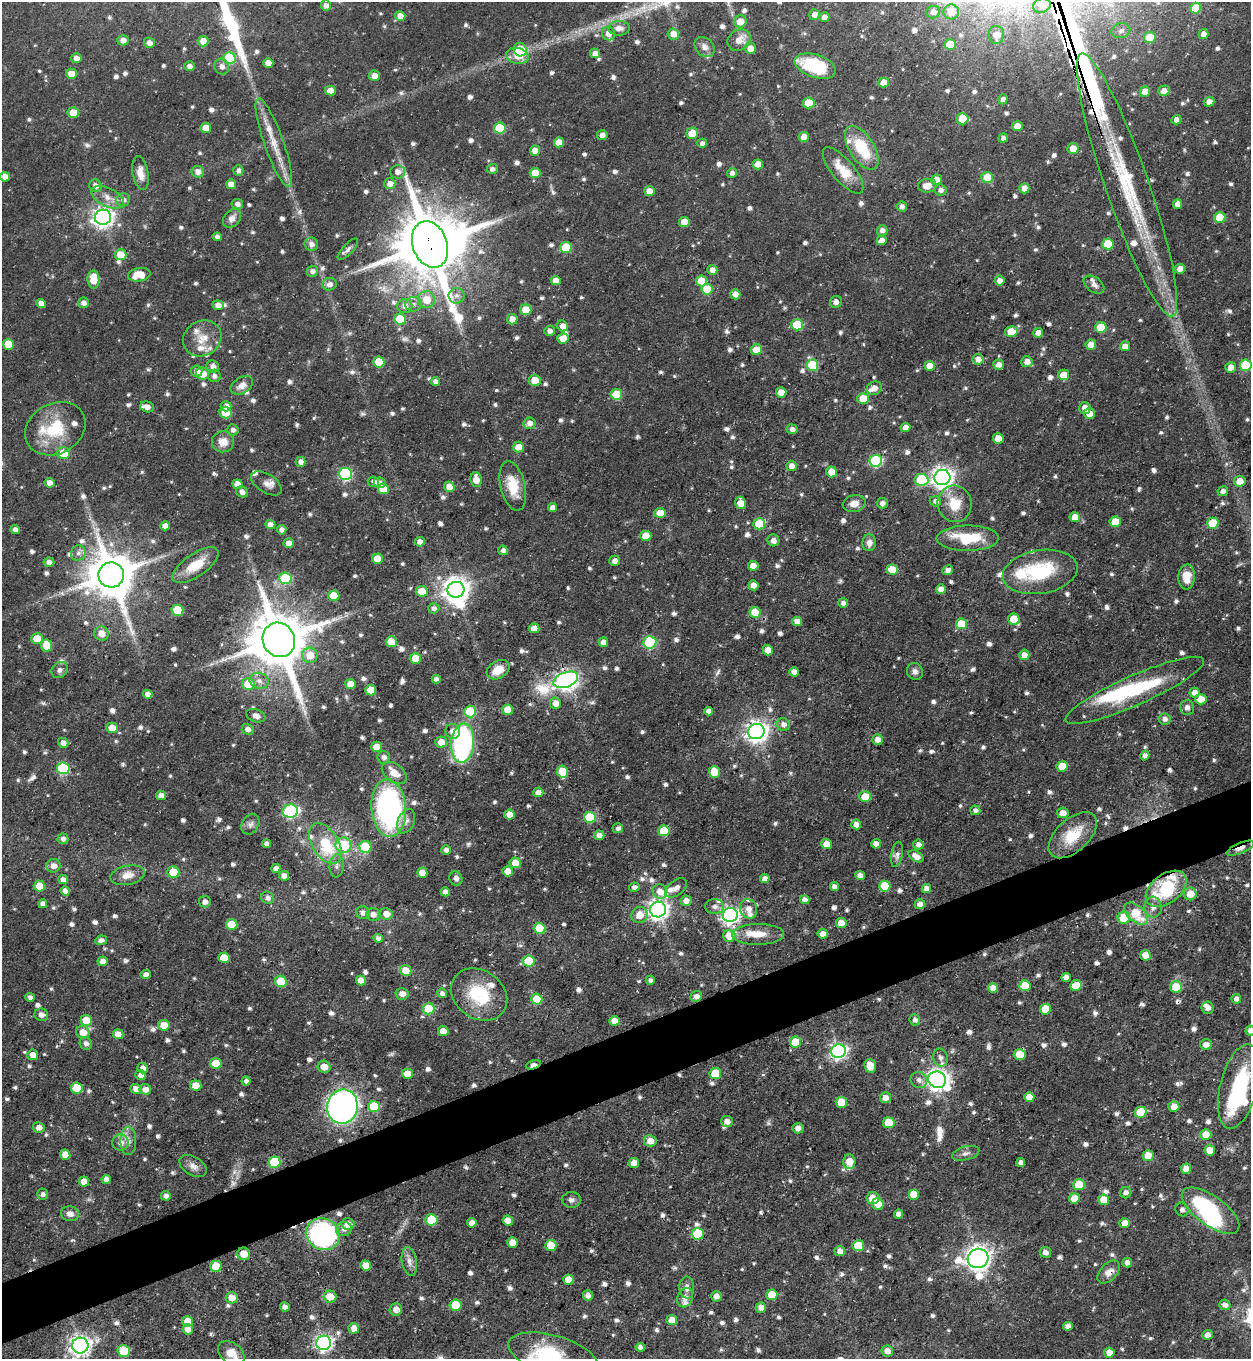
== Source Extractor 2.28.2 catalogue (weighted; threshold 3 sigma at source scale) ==
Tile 7 of 4 x 4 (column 3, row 2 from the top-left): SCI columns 2772-4020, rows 2716-4072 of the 5415 x 5430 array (HDU 1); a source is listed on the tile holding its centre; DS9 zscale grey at full resolution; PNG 1253 x 1361 px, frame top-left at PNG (2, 2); each listed source drawn as its Kron ellipse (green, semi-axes under 4 px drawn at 4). Shown black and unused: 5% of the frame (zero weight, under 3 of 5 exposures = <1% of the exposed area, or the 3 px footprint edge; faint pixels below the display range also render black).
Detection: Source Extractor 2.28.2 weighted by HDU 2 'WHT'; one run over the whole footprint, this tile lists its part. Background 0.0433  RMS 0.004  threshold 0.0181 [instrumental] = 3 sigma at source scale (4.5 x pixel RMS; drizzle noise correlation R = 1.50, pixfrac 1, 0.05/0.05 arcsec/px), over >= 5 px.
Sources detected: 1005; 4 too faint to see at this stretch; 9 inside a brighter object's white glare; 3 cosmic-ray / hot-pixel residue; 2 long thin detections or spike segments (spike, bleed or trail) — neither listed nor drawn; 31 inside a brighter listed object's ellipse — not listed separately; of the other 956, all 500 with FLUX_AUTO >= 1.5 (the completeness limit of this list) listed and drawn (456 fainter detections not listed), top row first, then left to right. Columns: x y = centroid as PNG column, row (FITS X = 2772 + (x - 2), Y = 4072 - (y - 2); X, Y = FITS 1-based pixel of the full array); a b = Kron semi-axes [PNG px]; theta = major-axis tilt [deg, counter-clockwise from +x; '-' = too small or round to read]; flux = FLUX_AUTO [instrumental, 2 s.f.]
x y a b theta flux
326 5 5 5 - 1.9
1042 5 9 7 22 1.9
1195 8 5 5 - 11
933 12 7 6 - 2.3
951 12 8 7 - 5.5
814 15 5 5 - 1.9
400 16 5 5 - 3.7
824 17 5 4 - 2.7
740 21 6 6 - 5
619 28 11 7 1 2.6
1121 31 9 7 16 1.5
608 33 7 6 - 3
673 34 6 5 - 4
1203 34 5 5 - 2.5
996 35 9 8 - 5.3
1150 37 6 5 - 9.7
123 40 5 5 - 2.4
739 40 12 10 35 4.5
203 41 5 5 - 4.8
149 43 5 5 - 2.4
950 45 5 5 - 12
704 47 11 9 -45 2.4
750 48 5 5 - 3.8
520 50 7 6 - 15
595 53 5 4 - 2.9
517 56 11 8 -12 4.4
76 58 5 5 - 2.6
229 58 6 6 - 31
268 63 5 5 - 4.4
189 66 5 5 - 1.8
222 66 8 7 - 2.2
815 66 21 11 -19 26
71 74 5 5 - 5.2
374 76 5 5 - 3.3
883 82 5 5 - 4.7
330 91 5 5 - 4.4
1164 91 6 5 - 3.2
1145 92 5 5 - 4.4
1003 99 5 4 - 1.7
1209 102 5 5 - 2.7
809 103 6 5 - 9.1
73 113 5 5 - 6.4
962 119 6 5 - 8.1
1176 120 5 4 - 2.4
1017 126 5 5 - 4.9
206 128 5 5 - 6.1
500 128 6 5 - 18
692 133 6 5 - 9.9
602 135 5 5 - 1.8
804 137 5 5 - 4.7
1003 138 5 4 - 1.8
559 142 5 5 - 4.4
274 143 47 9 -71 9.7
702 143 5 4 - 1.7
862 148 24 12 -58 18
1073 148 6 5 - 5.5
535 150 5 5 - 3.7
758 164 5 5 - 5.1
492 169 5 5 - 1.5
238 170 5 5 - 1.7
843 170 28 11 -50 9.9
198 172 6 6 - 3
398 172 7 7 - 2.6
140 173 17 8 -81 4.2
535 173 5 5 - 7
732 173 5 5 - 1.6
5 177 5 5 - 2.9
987 178 6 5 - 11
937 180 5 5 - 4.1
231 184 5 5 - 4.1
390 184 5 5 - 2.9
1127 185 139 21 -71 81
95 186 6 6 - 2.4
927 186 9 7 6 4
1024 188 5 5 - 4
941 190 6 5 - 1.7
649 191 5 5 - 4.1
108 197 17 9 -27 4.2
123 200 7 6 - 1.9
237 204 6 5 - 1.8
1178 204 5 4 - 3.3
902 206 5 5 - 1.7
103 217 8 7 - 210
1220 217 5 5 - 13
232 218 10 7 49 2.8
684 222 5 5 - 6.5
882 230 5 5 - 2.2
217 237 5 4 - 1.5
882 240 5 4 - 2.9
311 244 7 6 - 1.9
430 244 24 17 -70 3200
1108 244 5 5 - 11
566 247 6 5 - 17
348 249 14 5 47 1.5
121 255 6 5 - 7.4
1180 269 5 5 - 4.5
712 270 5 5 - 2.1
312 271 5 5 - 1.7
139 275 11 6 10 7.2
93 279 9 6 -88 7.8
556 281 5 5 - 3.7
701 281 5 5 - 8.5
999 281 5 5 - 2.4
329 284 7 6 - 2.3
1094 285 11 7 -36 1.8
707 289 5 5 - 10
735 294 5 5 - 2.9
457 296 8 8 - 1.8
427 300 8 8 - 6.9
836 302 6 6 - 1.9
41 303 5 4 - 2.9
83 303 5 5 - 2.1
413 304 8 7 - 1.8
218 305 5 5 - 2.8
405 306 7 7 - 2.8
526 310 5 5 - 7.2
400 319 5 5 - 15
512 319 5 5 - 3.5
797 325 6 5 - 19
563 326 6 5 - 3.4
1101 327 5 5 - 13
550 331 5 5 - 2.1
1011 332 6 5 - 8.1
1038 333 5 5 - 3
202 338 20 17 30 7.3
563 338 5 5 - 4.9
8 344 5 5 - 9.4
1091 345 5 5 - 3.9
1125 346 5 4 - 3.2
756 349 5 5 - 6.2
978 359 5 5 - 2.7
379 362 5 5 - 12
1027 362 5 5 - 3
998 364 5 5 - 2.7
812 365 6 5 - 21
1246 365 6 5 - 19
213 366 6 6 - 2.6
930 366 5 5 - 4.4
1231 367 5 5 - 3.3
197 371 6 5 - 2.3
202 374 6 6 - 5.9
1064 375 5 5 - 7.7
214 376 6 6 - 1.9
535 380 6 6 - 7.4
435 381 4 4 - 1.9
242 385 12 8 31 3.3
874 388 7 6 - 3
781 392 5 5 - 5
616 394 6 5 - 11
863 398 6 5 - 7.1
226 406 5 5 - 2.7
147 407 7 5 -17 2.6
1085 408 6 5 - 3
226 413 6 6 - 9.6
1089 414 5 5 - 4
530 423 6 6 - 2.5
905 427 5 4 - 2.6
55 429 32 25 29 20
792 429 5 5 - 1.9
233 430 5 5 - 1.6
998 438 5 5 - 5.3
223 442 11 10 - 4.4
518 447 5 5 - 4.6
64 453 6 6 - 10
876 461 6 6 - 41
300 462 5 5 - 2.2
791 466 5 5 - 2.8
832 472 5 5 - 7.3
345 474 6 6 - 51
942 478 8 7 - 260
476 480 7 5 -84 4.8
921 480 7 6 - 22
1240 481 6 5 - 5
373 482 6 5 - 1.9
49 483 5 5 - 3.4
266 483 17 9 -32 2.5
380 483 6 5 - 2.3
237 484 5 4 - 3.7
513 486 25 12 -76 11
449 487 5 5 - 5.1
383 489 5 5 - 8.6
1223 491 5 5 - 1.7
242 492 6 5 - 2
935 501 6 5 - 1.5
741 503 6 5 - 5.6
882 503 5 5 - 1.8
854 504 11 8 12 3.5
955 504 18 17 - 9.1
552 508 4 4 - 2.6
660 513 5 5 - 6.3
1075 517 5 5 - 5.8
1115 522 5 5 - 11
1213 523 6 5 - 15
759 524 6 5 - 15
270 525 5 4 - 2.5
165 526 5 4 - 2.7
15 530 4 4 - 1.9
281 530 5 4 - 1.9
646 536 5 5 - 9.4
968 538 31 12 0 17
773 540 6 5 - 1.6
420 542 5 4 - 2.5
289 543 5 4 - 2.8
869 543 8 6 86 2.6
503 550 5 4 - 1.8
78 553 8 7 - 1.7
377 559 5 5 - 6.9
614 561 5 5 - 2
49 562 5 4 - 1.9
195 565 27 11 35 9.9
753 566 5 5 - 3.4
892 570 5 5 - 8.5
948 570 5 5 - 1.8
1040 572 38 21 9 28
111 575 13 12 - 1800
1187 577 12 8 86 5.4
285 578 6 6 - 25
753 585 5 5 - 3.8
941 589 5 5 - 2.9
456 590 8 8 - 420
422 591 6 5 - 6.5
334 596 5 5 - 9.3
843 603 5 4 - 1.7
434 608 6 5 - 1.8
177 610 6 5 - 18
755 612 5 5 - 11
1014 619 6 5 - 9
797 621 5 4 - 3.6
961 624 5 5 - 10
534 628 5 5 - 5
101 633 7 7 - 4.4
37 639 6 5 - 9.2
279 640 17 16 - 2500
391 642 5 5 - 9
603 642 4 4 - 2.9
650 642 6 6 - 35
46 646 6 5 - 8.1
768 650 5 5 - 4
310 655 8 7 - 7.3
1024 655 5 5 - 3.5
415 658 5 5 - 8.2
60 670 9 7 48 1.7
498 670 12 8 31 6.5
915 671 8 8 - 1.8
794 672 5 4 - 2.5
436 679 4 4 - 1.7
566 680 13 7 20 250
259 681 10 8 -19 2.4
248 684 6 6 - 11
350 684 5 5 - 4.9
371 690 5 5 - 8.5
1135 690 76 15 24 31
1194 693 5 5 - 2.9
148 694 5 4 - 2.4
1201 699 5 5 - 4.9
555 703 6 5 - 3
1187 708 7 7 - 1.9
508 710 5 5 - 7.2
470 711 6 6 - 21
708 711 4 4 - 1.9
256 716 10 6 -19 2.5
1165 719 6 5 - 1.9
783 724 6 6 - 2
112 728 5 5 - 4.9
248 729 6 5 - 2.1
453 731 7 7 - 3.2
756 731 8 7 - 270
877 739 5 5 - 2.7
441 742 6 5 - 5
63 743 5 5 - 2.6
463 743 19 11 84 88
376 747 5 5 - 6.7
1145 755 5 4 - 1.6
384 757 6 6 - 1.9
1062 766 5 5 - 8.7
63 768 6 6 - 45
562 772 6 5 - 12
714 772 6 5 - 10
394 773 14 9 -37 5.3
538 792 5 5 - 2.1
161 795 5 4 - 2.3
865 797 6 5 - 8.3
389 808 29 17 -86 91
975 810 5 5 - 1.6
290 811 8 6 9 64
1063 813 6 5 - 3.1
509 815 5 5 - 4.4
590 817 6 5 - 21
406 821 13 8 66 2.5
250 824 11 8 59 1.8
856 824 5 5 - 3.1
618 828 5 5 - 1.5
664 831 5 5 - 15
599 835 5 4 - 2.8
1073 835 29 16 42 13
63 839 5 5 - 1.5
267 844 4 4 - 1.9
325 844 22 13 -58 18
826 844 5 5 - 4.8
876 844 5 5 - 2
343 845 8 7 - 18
918 845 5 5 - 2.3
365 847 6 6 - 18
1240 848 15 5 23 3
446 850 5 4 - 1.8
897 854 13 5 81 1.8
916 856 8 5 -31 3
515 863 5 5 - 5.4
53 866 7 7 - 3
337 866 11 7 84 1.9
276 868 5 4 - 2.4
508 871 5 5 - 4.4
173 872 6 5 - 9.9
422 873 5 5 - 5.2
127 875 17 9 13 4.4
860 875 5 4 - 2.5
284 876 5 5 - 2.5
456 878 7 6 - 1.8
765 878 5 4 - 2
63 880 5 4 - 2.4
39 886 5 5 - 6.7
885 886 5 5 - 12
634 887 5 4 - 1.9
834 887 4 4 - 2.7
676 888 12 7 39 2.5
926 888 5 4 - 2.5
1166 889 23 14 37 29
65 891 5 4 - 2.1
445 892 5 4 - 2.6
660 892 7 7 - 4
1190 894 6 6 - 5.6
268 898 7 6 - 1.7
805 900 5 4 - 2.1
686 901 5 5 - 2.8
205 902 6 5 - 2
43 904 4 4 - 1.9
920 904 5 5 - 2.1
715 907 9 7 0 1.8
1153 907 10 8 -85 2.7
748 909 10 8 -67 3.1
658 910 8 7 - 220
363 913 7 6 - 2.1
373 914 7 6 - 2.5
386 914 6 6 - 3.6
1136 914 14 8 -41 13
639 915 8 7 - 5.2
730 915 7 7 - 180
1124 918 6 6 - 12
841 923 5 5 - 5.3
232 925 6 5 - 10
540 928 6 5 - 12
758 934 26 10 1 6.7
823 934 5 5 - 3
729 936 6 6 - 6.5
378 938 5 4 - 1.9
101 940 6 4 9 1.6
1145 955 5 5 - 6
224 958 5 5 - 8.6
103 961 5 5 - 2.8
529 961 6 5 - 17
406 970 6 5 - 6.5
146 975 5 4 - 2.3
1066 977 4 4 - 2.4
361 980 5 5 - 4.2
650 980 4 4 - 1.6
281 982 6 5 - 13
1076 985 6 5 - 9.6
1025 986 6 5 - 8.7
1176 987 6 6 - 8.2
993 988 5 5 - 3.5
442 993 5 4 - 1.6
402 994 6 6 - 2.8
479 994 30 24 -35 20
696 996 6 5 - 2.3
30 997 5 4 - 1.5
537 999 6 5 - 11
1236 999 5 4 - 2
1208 1008 6 6 - 1.8
429 1009 6 5 - 15
1045 1009 5 5 - 9.2
41 1015 7 6 - 1.9
86 1020 6 5 - 9.4
915 1020 6 5 - 1.6
614 1021 5 4 - 4
164 1025 5 5 - 5.4
443 1031 5 5 - 5.7
1250 1031 5 5 - 1.8
83 1032 7 6 - 5.2
118 1034 5 5 - 5.5
795 1042 5 5 - 9.5
86 1043 6 6 - 1.8
1206 1045 6 5 - 3.1
838 1051 7 7 - 130
1020 1054 6 5 - 6.9
33 1055 5 5 - 3.4
940 1058 9 7 -76 2
216 1063 6 5 - 11
533 1065 8 4 16 4.2
870 1066 7 5 -77 6.6
324 1067 6 6 - 4.2
143 1068 5 5 - 2.3
407 1074 5 5 - 6.8
715 1074 6 5 - 14
141 1075 5 5 - 2.4
919 1080 8 8 - 2
937 1080 9 8 - 270
246 1081 4 4 - 1.6
196 1085 5 5 - 6
1239 1086 43 18 76 34
77 1088 6 5 - 15
136 1089 6 5 - 3.3
145 1089 6 5 - 3
1029 1097 5 5 - 4.5
885 1098 5 5 - 3.2
841 1102 5 5 - 10
342 1106 17 15 80 150
374 1106 6 5 - 18
1174 1107 5 5 - 4
1141 1112 6 5 - 15
727 1121 6 5 - 2.9
889 1123 6 5 - 10
39 1127 6 5 - 2.3
798 1128 5 5 - 2.1
1206 1134 5 5 - 5.3
128 1141 14 8 90 2.8
650 1141 6 5 - 3.9
121 1143 8 8 - 2.7
1210 1150 5 5 - 6.1
966 1153 14 6 15 1.9
65 1154 5 5 - 4
1148 1156 5 5 - 7.4
274 1162 6 5 - 24
849 1162 7 6 - 5.6
634 1163 5 5 - 3.6
1021 1163 4 4 - 2.1
193 1166 15 9 -31 2.7
1186 1169 5 5 - 3.5
106 1179 4 4 - 2.5
84 1181 5 5 - 4.3
1079 1185 6 5 - 11
1126 1193 6 5 - 1.8
43 1194 6 5 - 1.6
914 1194 5 5 - 7.2
166 1196 5 5 - 1.7
873 1198 6 6 - 6.9
1074 1198 5 5 - 5.4
571 1200 9 8 - 1.7
1104 1200 5 5 - 7.4
878 1204 6 5 - 5
1182 1209 7 6 - 1.6
1210 1211 34 14 -36 47
70 1214 9 7 -11 2.3
898 1214 4 4 - 2.3
431 1220 6 6 - 15
508 1220 5 5 - 3.1
472 1223 5 4 - 2.9
1125 1223 5 5 - 3.9
348 1224 6 6 - 3.8
344 1229 8 7 - 2
323 1234 17 15 -27 91
698 1234 6 5 - 22
512 1243 5 5 - 3.6
551 1245 5 5 - 9.7
858 1246 6 5 - 13
840 1251 5 5 - 2.4
1045 1252 6 5 - 2.1
244 1254 6 6 - 5.7
978 1258 10 9 - 420
409 1261 14 7 -80 2.4
1127 1263 5 5 - 1.8
366 1265 5 5 - 5
216 1266 6 5 - 9.2
1109 1272 14 8 46 3.2
568 1280 5 5 - 5.3
687 1288 11 7 -87 2.4
588 1295 5 5 - 1.8
772 1295 5 5 - 8.4
716 1296 5 5 - 2.8
330 1297 6 6 - 6.1
232 1298 6 5 - 4.5
685 1298 10 7 68 2.7
456 1305 6 5 - 11
1225 1305 5 5 - 2.2
285 1307 5 4 - 2.2
761 1307 5 5 - 2.8
396 1309 6 6 - 2.9
672 1320 5 5 - 4.9
188 1321 5 5 - 5.6
1068 1326 5 4 - 2.5
354 1328 5 5 - 3.8
188 1329 5 5 - 3.4
1208 1335 5 4 - 2.2
324 1343 7 7 - 140
80 1346 8 8 - 230
640 1347 4 4 - 2
124 1351 6 5 - 20
887 1351 5 5 - 2.6
231 1353 15 10 -38 6.2
1109 1353 5 5 - 3.6
553 1355 46 19 -16 24
Overlapping masked pixels (flux is a lower limit): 7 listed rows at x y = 1127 185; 430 244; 566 680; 1240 848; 1166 889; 533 1065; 324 1343
Isophote crosses this tile's border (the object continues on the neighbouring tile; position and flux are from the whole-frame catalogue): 5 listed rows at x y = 1127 185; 1250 1031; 80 1346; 231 1353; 553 1355